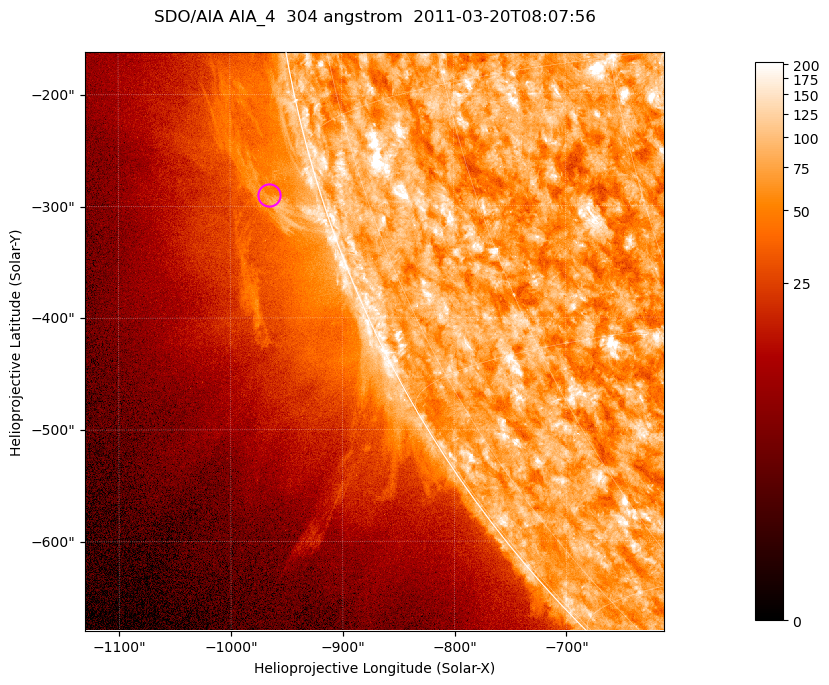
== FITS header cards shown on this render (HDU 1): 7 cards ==
TELESCOP= 'SDO/AIA '           / For AIA: SDO/AIA
INSTRUME= 'AIA_4   '           / For AIA: AIA_ATA1, AIA_ATA2, AIA_ATA3 or AIA_AT
WAVELNTH=                  304 / [angstrom] Wavelength
WAVEUNIT= 'angstrom'           / Wavelength unit: angstrom
DATE-OBS= '2011-03-20T08:07:56.123' / [ISO] Date when observation started; ISO 8
CTYPE1  = 'HPLN-TAN'           / CTYPE1; Typically HPLN
CTYPE2  = 'HPLT-TAN'           / CTYPE2; Typically HPLT

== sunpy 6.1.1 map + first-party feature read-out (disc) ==
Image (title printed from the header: SDO/AIA AIA_4  304 angstrom  2011-03-20T08:07:56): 863 x 863 px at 0.6 arcsec/px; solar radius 964 arcsec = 1605 px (partial field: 4.2% of the solar disc is inside the frame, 46% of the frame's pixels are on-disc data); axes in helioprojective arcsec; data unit not stated in the header (colour bar unlabelled)
Orientation: roll -0.132 deg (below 1 deg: not rotated)
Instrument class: DISC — disc imager (sunpy class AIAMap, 304 A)
Bright regions (active regions / flare kernels): reference = the on-disc median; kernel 7 px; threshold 5 sigma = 123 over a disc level ~75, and >= 1.15x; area >= 744 px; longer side >= 10 px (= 6 arcsec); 0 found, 0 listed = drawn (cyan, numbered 1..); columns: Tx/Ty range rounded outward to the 2 arcsec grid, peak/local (2 s.f.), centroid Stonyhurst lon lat
Off-limb structures (1.02-1.3 R_sun): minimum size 372 px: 2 found; the strongest spans PA ~100..110 deg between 1.02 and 1.08 R_sun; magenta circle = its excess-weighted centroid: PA ~105 deg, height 1.05 R_sun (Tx ~-966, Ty ~-290 arcsec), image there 1.5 x the reference